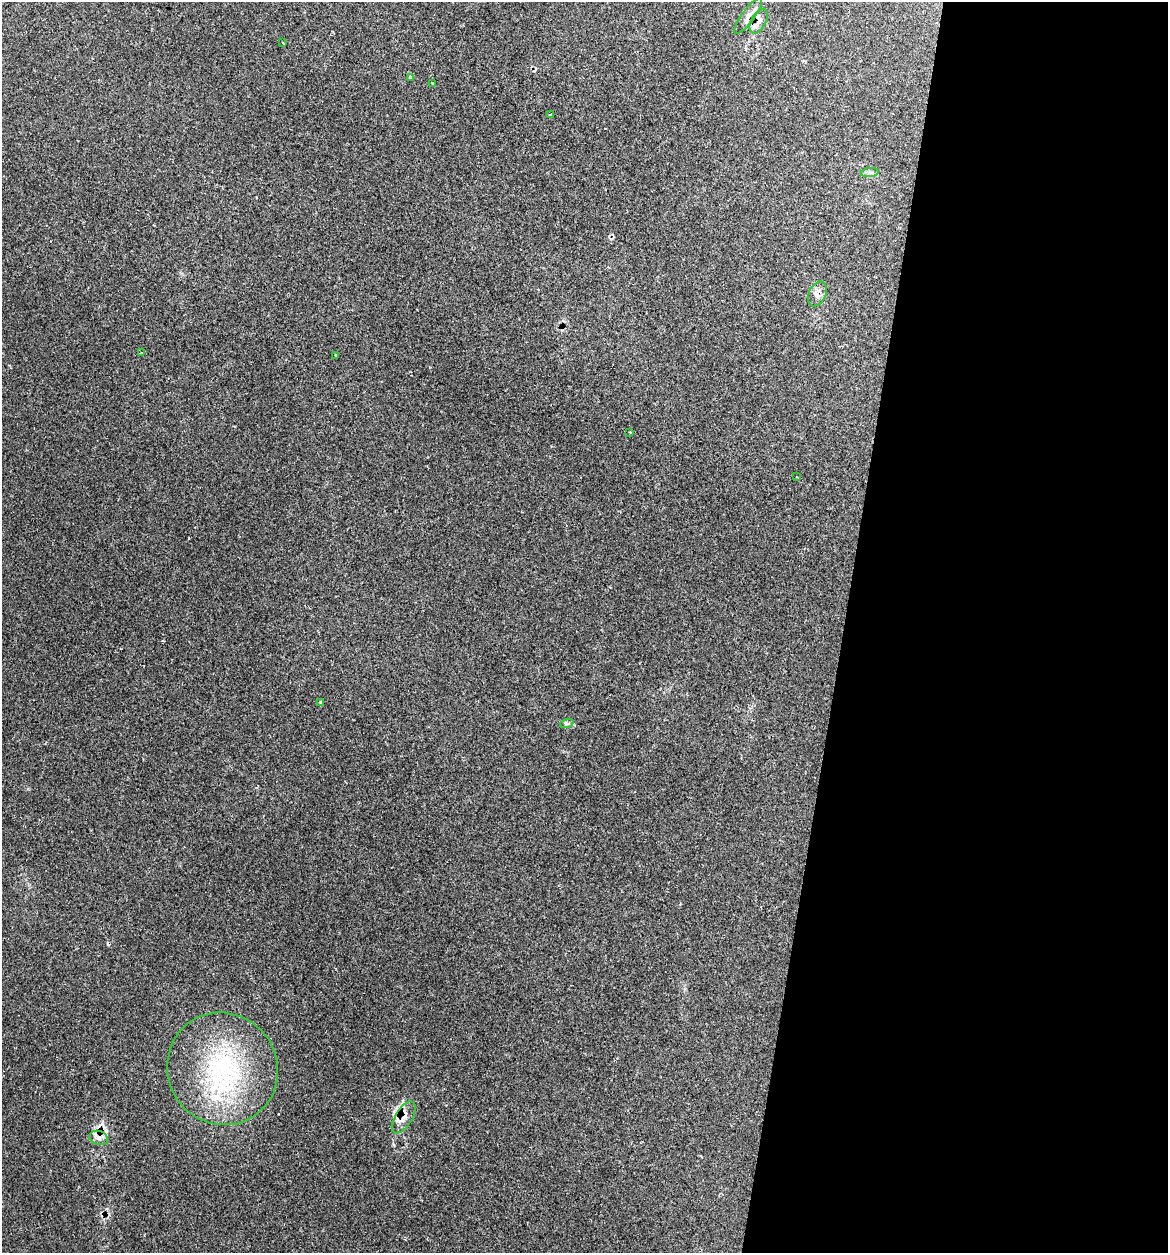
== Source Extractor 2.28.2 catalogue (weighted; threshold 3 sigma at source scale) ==
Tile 12 of 4 x 4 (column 4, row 3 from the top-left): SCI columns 3621-4786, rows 1281-2531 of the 5031 x 5032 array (HDU 1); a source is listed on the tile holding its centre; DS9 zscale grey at full resolution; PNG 1170 x 1255 px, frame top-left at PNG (2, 2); each listed source drawn as its Kron ellipse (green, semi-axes under 4 px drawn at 4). Shown black and unused: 28% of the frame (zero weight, under 2 of 3 exposures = <1% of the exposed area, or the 3 px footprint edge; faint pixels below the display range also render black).
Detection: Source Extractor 2.28.2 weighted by HDU 2 'WHT'; one run over the whole footprint, this tile lists its part. Background 0.0666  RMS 0.0054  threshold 0.0243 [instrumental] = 3 sigma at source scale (4.5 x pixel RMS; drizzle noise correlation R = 1.50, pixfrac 1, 0.05/0.05 arcsec/px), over >= 5 px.
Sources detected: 22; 5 cosmic-ray / hot-pixel residue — neither listed nor drawn; the other 17 listed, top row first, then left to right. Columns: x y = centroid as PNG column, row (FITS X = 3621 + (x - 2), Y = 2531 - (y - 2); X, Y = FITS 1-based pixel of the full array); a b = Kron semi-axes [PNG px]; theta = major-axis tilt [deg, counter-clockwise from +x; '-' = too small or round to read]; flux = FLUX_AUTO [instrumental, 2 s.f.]
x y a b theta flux
748 16 21 6 53 3.6
759 21 13 7 60 3.2
283 43 3 3 - 0.94
411 78 3 3 - 1.5
433 83 3 3 - 1.9
551 114 3 3 - 1.4
870 173 9 4 8 1.3
817 294 13 8 65 3.4
141 353 4 2 - 0.41
336 355 3 3 - 1.9
630 432 3 3 - 1
797 477 2 2 - 0.43
321 702 4 3 - 0.82
567 723 7 4 18 0.89
223 1069 57 54 -57 81
404 1117 18 8 58 4.5
99 1138 9 7 -16 2.6
Overlapping masked pixels (flux is a lower limit): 4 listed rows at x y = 748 16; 759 21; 817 294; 404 1117